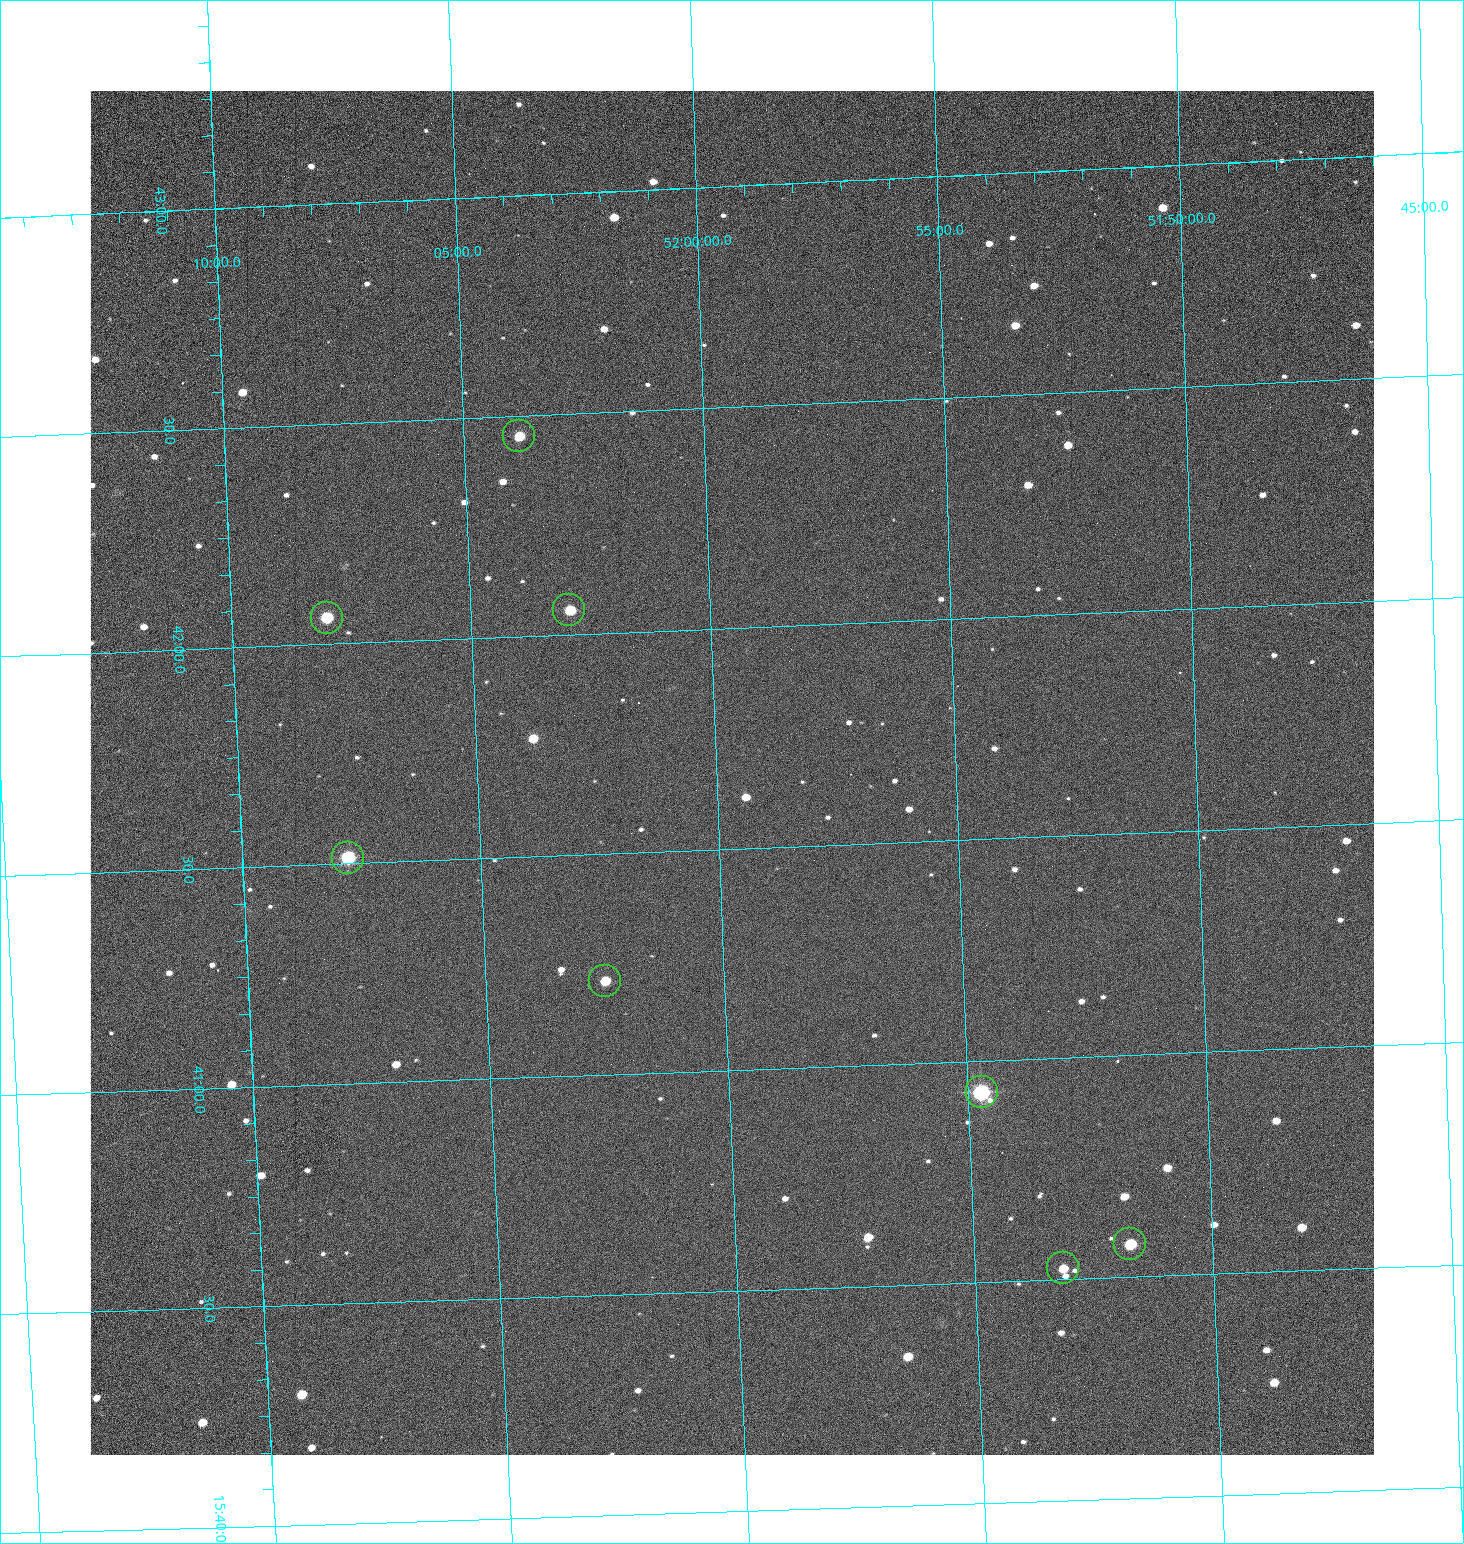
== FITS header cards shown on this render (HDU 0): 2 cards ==
NAXIS1  =                 1284 /fastest changing axis
NAXIS2  =                 1364 /next to fastest changing axis

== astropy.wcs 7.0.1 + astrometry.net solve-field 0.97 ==
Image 1284 x 1364 px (HDU 0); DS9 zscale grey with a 90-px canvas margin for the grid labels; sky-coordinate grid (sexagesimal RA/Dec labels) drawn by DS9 from the SOLVED WCS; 8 Tycho-2 reference stars matched to detected sources circled (green)
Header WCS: RA---TAN/DEC--TAN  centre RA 15:41:40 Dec +52:00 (235.42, +51.99 deg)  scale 1.26 arcsec/px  FOV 26.9' x 28.6'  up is +92 deg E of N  parity flipped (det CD > 0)
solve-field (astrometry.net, Tycho-2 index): VERIFIED the header's WCS against the Tycho-2 star catalogue (8 matches, 0 conflicts) and refined it, rather than solving blind
Solved WCS: RA---TAN-SIP/DEC--TAN-SIP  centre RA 15:41:40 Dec +52:00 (235.42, +51.99 deg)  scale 1.25 arcsec/px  FOV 26.8' x 28.5'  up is +92 deg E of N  parity flipped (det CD > 0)
The solver's refit moves the header's centre by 0.71 arcsec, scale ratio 0.9979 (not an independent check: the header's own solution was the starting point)
Tycho-2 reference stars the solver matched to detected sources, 8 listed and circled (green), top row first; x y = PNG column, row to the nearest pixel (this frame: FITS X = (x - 90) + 1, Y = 1364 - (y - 91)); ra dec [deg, ICRS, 3 dp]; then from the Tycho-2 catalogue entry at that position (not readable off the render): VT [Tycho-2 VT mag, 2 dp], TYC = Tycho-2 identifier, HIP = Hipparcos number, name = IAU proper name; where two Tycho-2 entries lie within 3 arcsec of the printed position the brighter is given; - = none
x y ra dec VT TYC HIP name
519 436 235.614 +52.064 11.61 3489-1132-1 - -
569 610 235.514 +52.049 11.19 3489-1407-1 - -
327 618 235.515 +52.133 11.12 3489-1380-1 - -
348 858 235.378 +52.130 9.31 3489-1322-1 76850 -
605 981 235.303 +52.042 11.52 3489-958-1 - -
982 1092 235.232 +51.912 9.59 3489-824-1 - -
1130 1244 235.143 +51.862 10.97 3489-1016-1 - -
1063 1268 235.131 +51.886 12.29 3489-908-1 - -